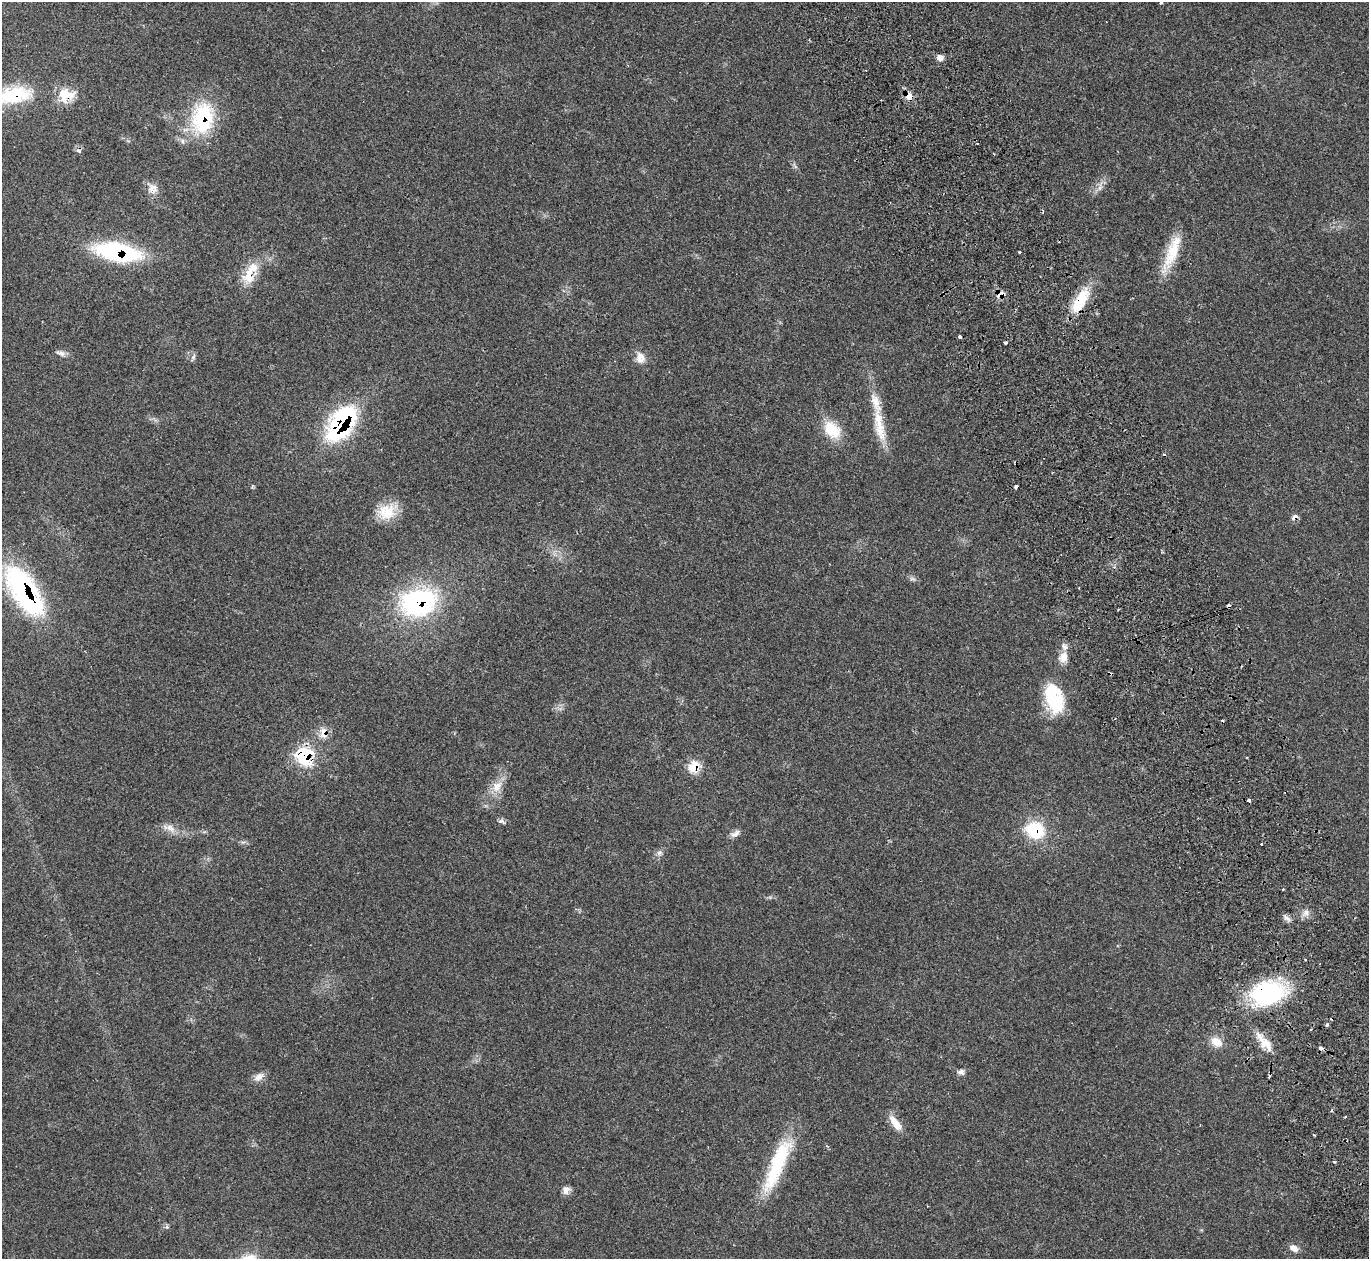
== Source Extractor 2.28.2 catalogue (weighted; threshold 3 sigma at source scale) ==
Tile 6 of 4 x 4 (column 2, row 2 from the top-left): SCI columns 1420-2786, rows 2695-3951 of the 5588 x 5512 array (HDU 1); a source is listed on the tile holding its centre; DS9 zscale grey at full resolution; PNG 1371 x 1261 px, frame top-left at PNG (2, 2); no overlay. Shown black and unused: <1% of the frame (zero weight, under 2 of 3 exposures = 3% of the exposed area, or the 3 px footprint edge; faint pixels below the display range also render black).
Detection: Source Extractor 2.28.2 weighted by HDU 2 'WHT'; one run over the whole footprint, this tile lists its part. Background 0.0987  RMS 0.0078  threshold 0.0352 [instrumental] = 3 sigma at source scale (4.5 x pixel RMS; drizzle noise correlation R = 1.50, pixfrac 1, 0.05/0.05 arcsec/px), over >= 5 px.
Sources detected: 75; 1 inside a brighter object's white glare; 12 cosmic-ray / hot-pixel residue — not listed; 3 inside a brighter listed object's ellipse — not listed separately; the other 59 listed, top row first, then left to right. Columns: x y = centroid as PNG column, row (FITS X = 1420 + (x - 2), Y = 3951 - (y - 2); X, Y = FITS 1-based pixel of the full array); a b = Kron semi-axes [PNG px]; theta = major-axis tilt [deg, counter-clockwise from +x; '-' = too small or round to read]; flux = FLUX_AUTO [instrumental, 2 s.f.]
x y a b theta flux
1161 3 4 3 - 0.88
939 58 7 7 - 4.1
14 95 44 19 10 47
66 95 22 17 2 17
909 97 8 6 -45 10
202 118 43 28 78 58
977 143 3 2 - 0.52
1100 187 16 5 78 3.7
152 188 16 12 -36 6.4
117 252 45 17 -10 94
1019 252 3 3 - 4.3
1172 252 49 14 69 26
249 275 31 15 76 19
1000 294 13 7 18 5.2
1080 301 28 12 60 30
960 337 3 3 - 8.9
1005 342 3 3 - 4.5
61 353 13 7 -15 3.3
193 357 10 5 68 1.9
640 358 15 11 -85 7
879 422 52 13 -78 25
341 424 39 20 56 110
832 430 26 17 -48 22
1016 486 4 3 - 3
387 511 25 19 25 19
1295 517 9 6 41 3.3
912 579 9 5 7 1.9
24 591 50 20 -58 170
419 603 43 31 16 110
1229 606 3 3 - 5.3
1118 609 3 2 - 1.1
1063 657 15 12 76 8
1054 700 30 22 -61 37
323 733 15 8 83 7.1
305 756 19 16 -73 46
694 767 11 8 47 19
497 786 18 13 52 11
1249 800 4 3 - 4.6
501 821 8 6 -13 2.2
170 828 16 9 -36 6.2
1035 830 21 19 -19 36
735 834 14 7 30 3.8
659 853 9 7 32 2.7
1283 889 3 3 - 1.6
1306 913 9 6 76 3.6
1286 918 12 5 -38 2.9
1267 993 31 22 6 100
1327 1024 5 3 - 1.5
1216 1042 16 12 -34 9.1
1266 1044 23 12 -54 12
961 1072 9 7 -7 2.7
259 1077 15 9 37 5.3
1332 1110 4 3 - 0.91
1345 1117 3 2 - 0.85
895 1123 24 8 -54 9.5
1334 1162 4 3 - 1.7
777 1164 69 16 68 59
566 1190 10 9 - 4.2
1294 1248 11 7 -31 5.1
Overlapping masked pixels (flux is a lower limit): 19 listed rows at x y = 14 95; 66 95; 909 97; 202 118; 117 252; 249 275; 1000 294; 1080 301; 341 424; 1295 517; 24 591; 419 603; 1229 606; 323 733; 305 756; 694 767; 1249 800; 1035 830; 1267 993
Isophote crosses this tile's border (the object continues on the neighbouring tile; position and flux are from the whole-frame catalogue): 1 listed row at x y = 14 95